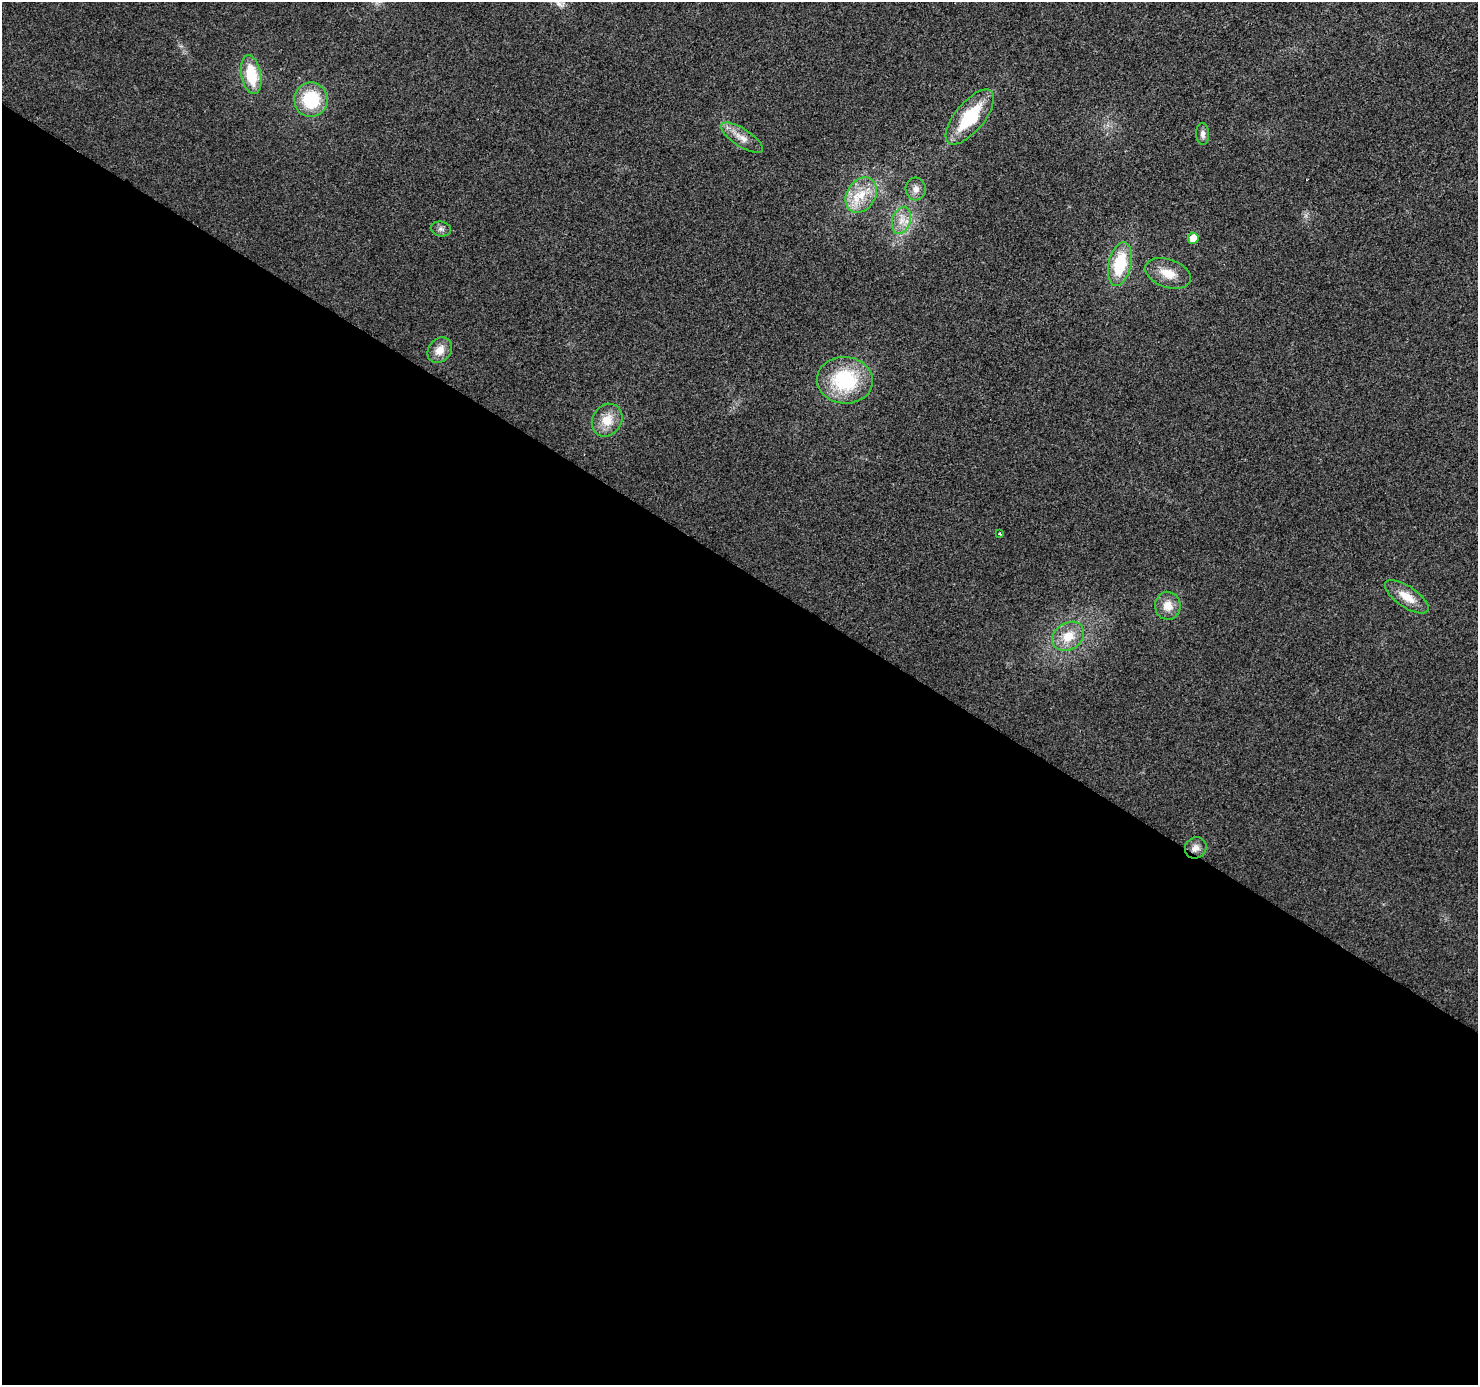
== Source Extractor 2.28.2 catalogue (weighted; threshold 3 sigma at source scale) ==
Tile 14 of 4 x 4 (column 2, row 4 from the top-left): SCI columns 1477-2952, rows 188-1570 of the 5910 x 5972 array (HDU 1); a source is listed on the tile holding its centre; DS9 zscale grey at full resolution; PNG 1480 x 1387 px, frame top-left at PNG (2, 2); each listed source drawn as its Kron ellipse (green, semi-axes under 4 px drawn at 4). Shown black and unused: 59% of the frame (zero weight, under 2 of 3 exposures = <1% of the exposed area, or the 3 px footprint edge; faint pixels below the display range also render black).
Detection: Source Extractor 2.28.2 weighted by HDU 2 'WHT'; one run over the whole footprint, this tile lists its part. Background 0.0265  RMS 0.0062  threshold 0.0279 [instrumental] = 3 sigma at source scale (4.5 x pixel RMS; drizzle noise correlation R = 1.50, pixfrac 1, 0.0396/0.0396 arcsec/px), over >= 5 px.
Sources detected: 20; all 20 listed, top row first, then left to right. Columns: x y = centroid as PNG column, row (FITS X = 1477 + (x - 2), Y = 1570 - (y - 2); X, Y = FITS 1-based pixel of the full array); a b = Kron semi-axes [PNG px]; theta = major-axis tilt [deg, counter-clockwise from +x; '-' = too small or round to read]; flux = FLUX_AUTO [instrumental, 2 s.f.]
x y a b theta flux
251 75 20 9 -79 24
311 100 17 17 - 32
970 117 33 14 50 36
1203 134 11 6 -87 2.6
742 138 24 9 -33 6.9
916 189 11 10 - 4.1
861 195 19 14 57 15
901 220 14 9 73 6.7
441 229 10 7 -8 2.2
1193 238 5 5 - 11
1120 264 22 11 77 31
1168 273 24 14 -19 11
440 350 14 11 52 7.3
845 380 28 23 -4 48
607 420 17 14 57 11
1000 534 3 3 - 1.7
1407 597 25 10 -34 10
1168 606 14 13 - 8
1068 636 17 13 34 13
1196 848 11 10 - 4.1